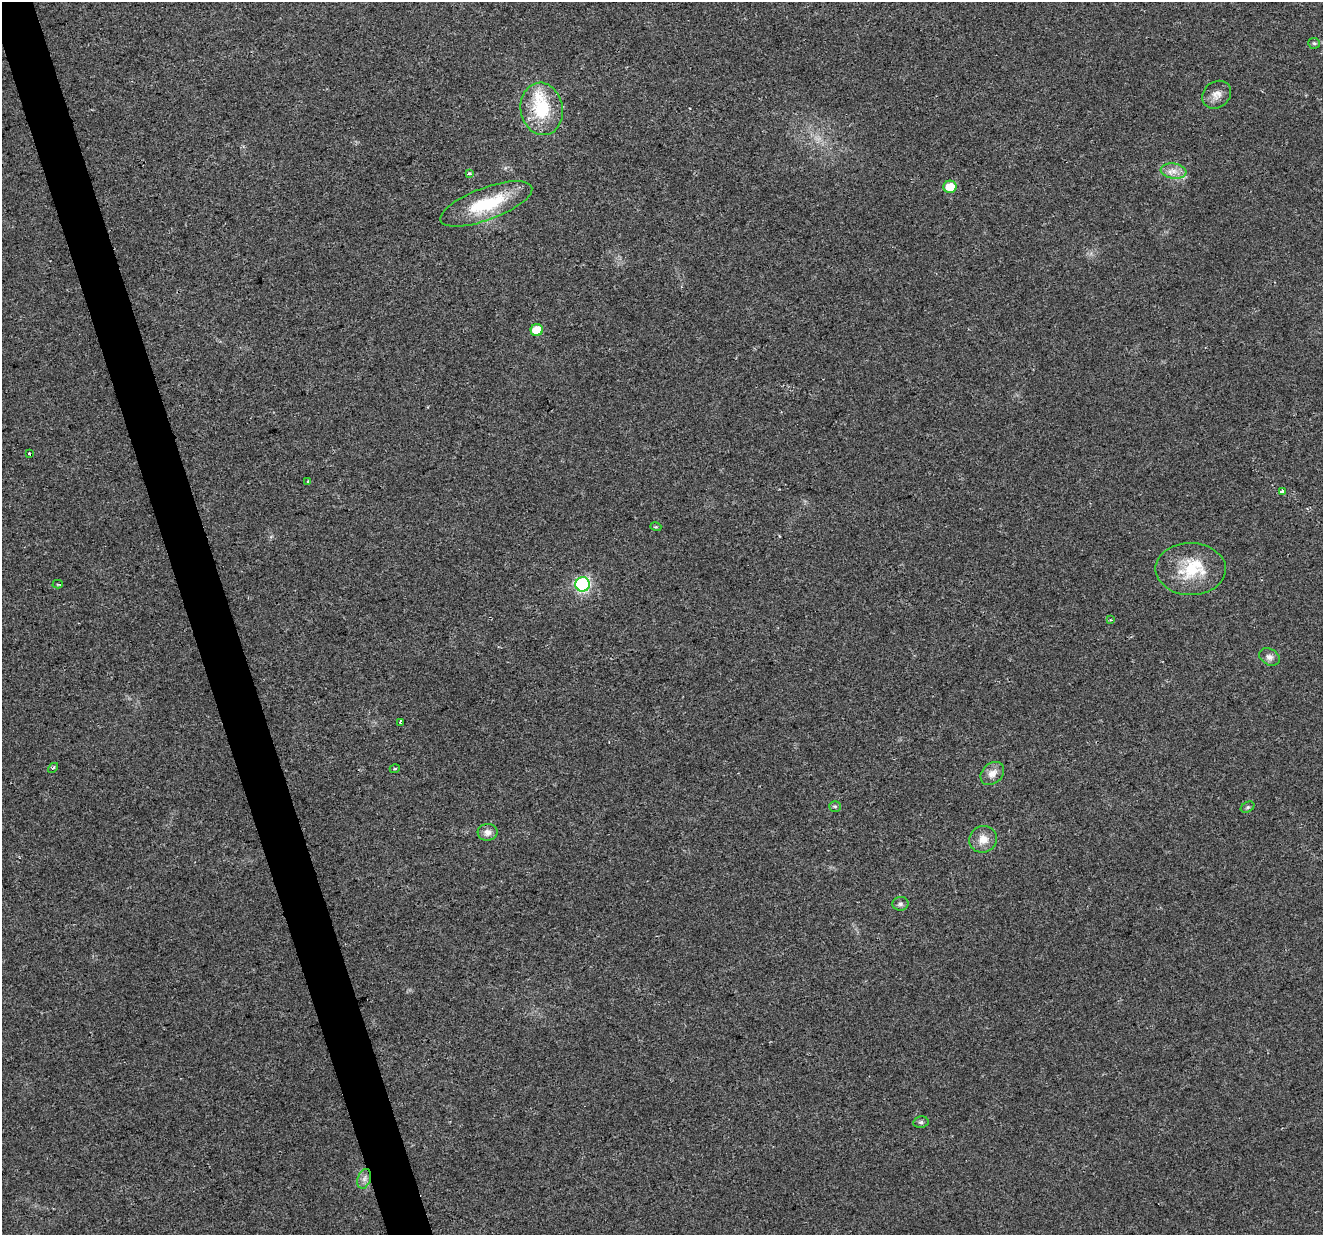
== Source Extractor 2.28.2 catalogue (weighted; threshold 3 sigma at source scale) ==
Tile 11 of 4 x 4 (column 3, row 3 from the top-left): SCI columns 2642-3962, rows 1290-2522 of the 5284 x 5097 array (HDU 1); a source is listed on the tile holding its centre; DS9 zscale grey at full resolution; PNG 1325 x 1237 px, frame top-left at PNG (2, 2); each listed source drawn as its Kron ellipse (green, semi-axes under 4 px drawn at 4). Shown black and unused: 3% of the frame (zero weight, under 2 of 3 exposures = <1% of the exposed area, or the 3 px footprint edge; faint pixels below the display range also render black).
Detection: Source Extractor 2.28.2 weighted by HDU 2 'WHT'; one run over the whole footprint, this tile lists its part. Background 0.0261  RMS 0.0056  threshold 0.0253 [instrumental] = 3 sigma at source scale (4.5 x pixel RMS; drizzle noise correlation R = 1.50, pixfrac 1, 0.0396/0.0396 arcsec/px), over >= 5 px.
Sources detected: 30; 2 inside a brighter listed object's ellipse — not listed separately; the other 28 listed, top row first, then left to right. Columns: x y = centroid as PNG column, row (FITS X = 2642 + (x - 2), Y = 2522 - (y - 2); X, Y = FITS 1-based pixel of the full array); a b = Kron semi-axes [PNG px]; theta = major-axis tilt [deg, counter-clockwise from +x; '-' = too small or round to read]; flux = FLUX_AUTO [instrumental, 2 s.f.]
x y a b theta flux
1314 43 6 5 - 0.98
1217 95 15 13 39 4.6
542 109 26 21 -81 29
1174 171 13 7 -8 4.2
469 174 3 3 - 2.6
950 187 6 6 - 11
486 204 49 16 20 32
537 330 6 6 - 14
30 453 3 3 - 2
308 481 3 3 - 0.63
1282 491 4 3 - 6.2
656 527 5 3 - 0.62
1191 569 35 26 0 25
58 584 5 3 - 0.67
583 584 7 7 - 100
1110 619 4 4 - 0.72
1269 657 11 8 -27 2.7
400 722 3 3 - 3.3
53 768 6 3 43 0.83
395 769 5 3 - 0.66
992 773 13 10 42 4.8
835 806 6 5 - 0.92
1248 807 7 5 27 1.1
488 832 10 8 3 3.3
983 839 14 13 - 6.4
900 904 8 7 - 1.6
921 1122 7 5 11 1.2
364 1179 10 6 71 2.5